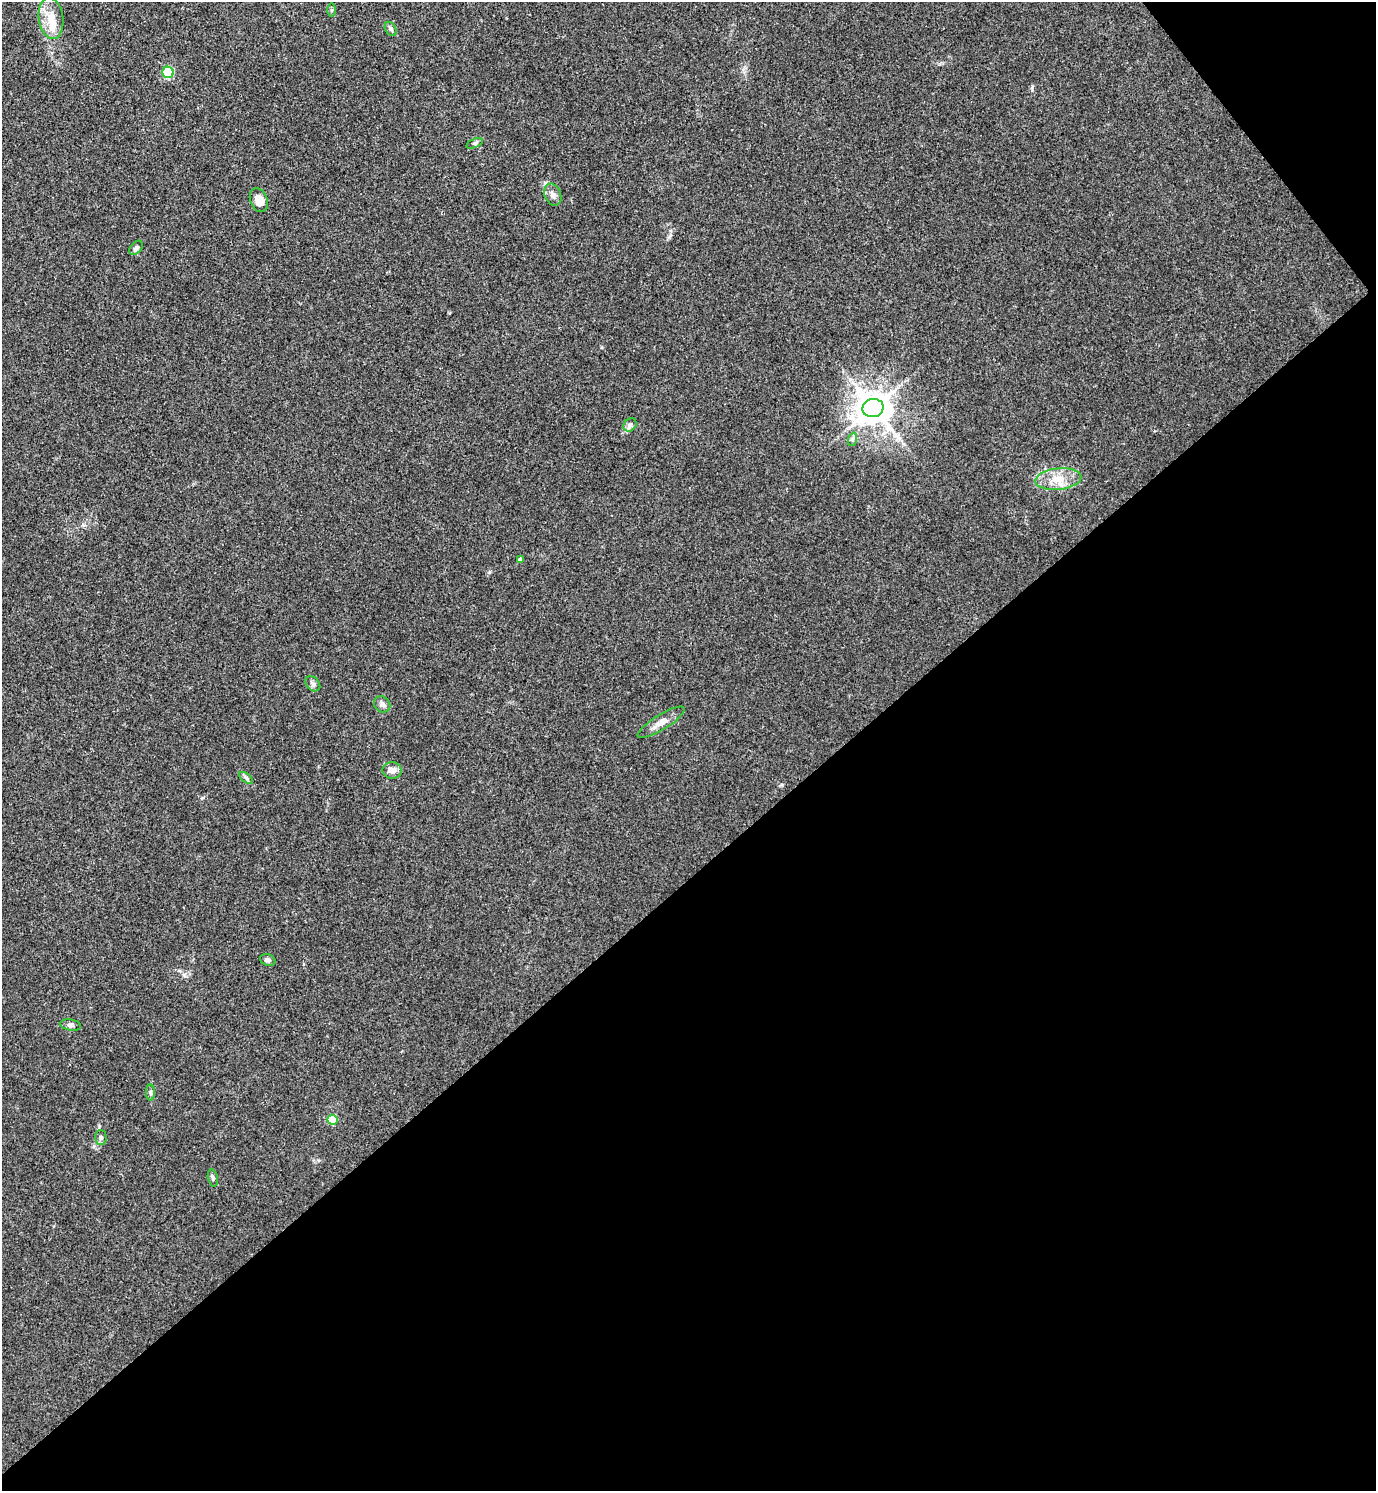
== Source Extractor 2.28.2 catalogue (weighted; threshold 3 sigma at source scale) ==
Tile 12 of 4 x 4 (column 4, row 3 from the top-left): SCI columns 4424-5797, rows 1534-3022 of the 5992 x 6003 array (HDU 1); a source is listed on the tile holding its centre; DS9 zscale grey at full resolution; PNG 1378 x 1493 px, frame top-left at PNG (2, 2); each listed source drawn as its Kron ellipse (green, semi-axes under 4 px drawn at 4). Shown black and unused: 43% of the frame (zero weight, under 3 of 5 exposures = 3% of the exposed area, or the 3 px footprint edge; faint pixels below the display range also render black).
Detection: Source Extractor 2.28.2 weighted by HDU 2 'WHT'; one run over the whole footprint, this tile lists its part. Background 0.0162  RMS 0.0029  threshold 0.0131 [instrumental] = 3 sigma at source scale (4.5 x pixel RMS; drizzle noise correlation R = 1.50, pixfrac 1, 0.05/0.05 arcsec/px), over >= 5 px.
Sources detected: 24; all 24 listed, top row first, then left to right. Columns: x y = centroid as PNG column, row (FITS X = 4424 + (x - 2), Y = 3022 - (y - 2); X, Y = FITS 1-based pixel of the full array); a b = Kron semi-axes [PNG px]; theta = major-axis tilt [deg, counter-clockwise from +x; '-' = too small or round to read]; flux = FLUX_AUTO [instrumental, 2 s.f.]
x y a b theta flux
332 10 6 4 -90 0.44
51 18 21 12 -82 5
391 29 7 5 -58 0.79
168 72 5 5 - 19
474 143 9 4 21 0.57
553 195 11 8 -70 1.5
259 200 12 8 -67 3.3
136 248 8 5 48 0.87
873 408 10 9 - 600
630 425 7 6 - 0.79
853 439 7 4 71 0.61
1058 479 23 10 6 4.8
520 559 4 4 - 0.9
313 684 8 6 -46 0.8
382 704 9 7 -42 0.98
661 722 27 7 32 2.7
392 770 9 8 - 1.8
246 778 8 4 -38 0.59
268 960 8 5 -22 0.93
70 1025 10 5 -9 0.84
151 1093 8 4 -90 0.57
332 1120 5 5 - 12
101 1137 7 5 -90 0.65
213 1178 8 5 -76 0.63
Unlisted compact peaks at least as high as the median listed source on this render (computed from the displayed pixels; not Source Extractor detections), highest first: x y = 545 183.